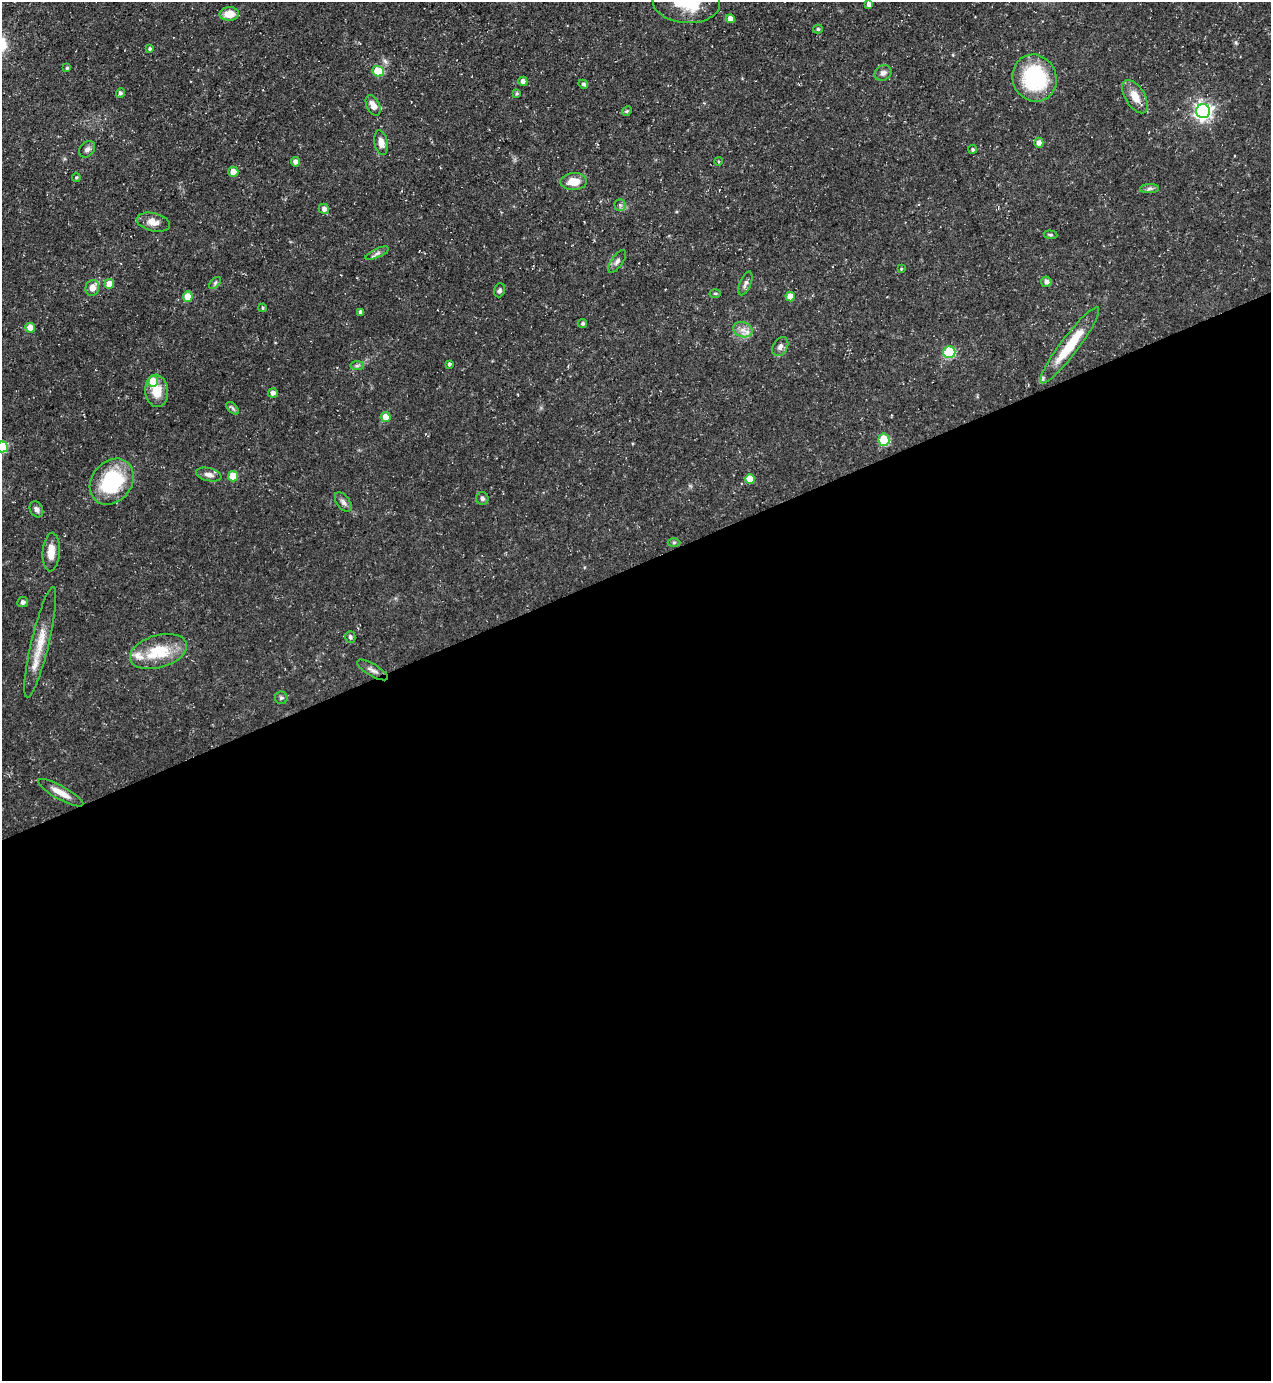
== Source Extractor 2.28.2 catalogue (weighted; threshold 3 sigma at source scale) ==
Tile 15 of 4 x 4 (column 3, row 4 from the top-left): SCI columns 2816-4084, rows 1-1379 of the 5500 x 5515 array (HDU 1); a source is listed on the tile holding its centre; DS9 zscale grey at full resolution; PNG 1273 x 1383 px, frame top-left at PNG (2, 2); each listed source drawn as its Kron ellipse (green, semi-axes under 4 px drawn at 4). Shown black and unused: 59% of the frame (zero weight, under 3 of 5 exposures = <1% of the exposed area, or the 3 px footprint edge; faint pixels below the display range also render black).
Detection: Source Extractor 2.28.2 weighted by HDU 2 'WHT'; one run over the whole footprint, this tile lists its part. Background 0.0362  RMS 0.004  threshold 0.018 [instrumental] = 3 sigma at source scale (4.5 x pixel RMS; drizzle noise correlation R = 1.50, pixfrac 1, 0.05/0.05 arcsec/px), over >= 5 px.
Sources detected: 81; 1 cosmic-ray / hot-pixel residue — neither listed nor drawn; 3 inside a brighter listed object's ellipse — not listed separately; the other 77 listed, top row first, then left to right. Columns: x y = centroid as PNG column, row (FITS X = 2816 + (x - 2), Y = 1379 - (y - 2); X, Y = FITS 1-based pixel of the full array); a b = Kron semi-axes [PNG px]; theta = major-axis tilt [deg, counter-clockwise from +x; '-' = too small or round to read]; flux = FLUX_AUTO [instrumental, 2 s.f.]
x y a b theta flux
686 2 34 21 -5 23
869 4 4 4 - 1.6
229 14 9 7 2 5.2
730 19 4 4 - 2.2
818 29 5 4 - 0.63
150 49 4 3 - 0.74
67 68 3 3 - 0.57
378 71 6 5 - 13
883 73 9 7 33 1.5
1034 78 24 22 -66 32
523 81 4 4 - 1.8
583 84 5 4 - 0.88
120 93 5 4 - 0.91
517 94 4 3 - 0.53
1135 97 19 9 -58 5.1
373 105 11 6 -62 3.1
627 111 5 4 - 0.6
1203 111 7 7 - 140
381 143 12 6 -80 2.9
1039 143 5 4 - 1.7
87 149 9 7 46 1.4
973 149 4 4 - 0.65
718 161 4 3 - 0.39
296 162 5 4 - 1.9
233 172 5 5 - 4.3
76 177 4 3 - 0.43
574 182 13 8 2 5.6
1149 189 9 4 1 1
620 205 5 5 - 0.74
324 209 5 5 - 1.6
153 222 17 9 -13 3.7
1051 235 7 4 -6 0.57
377 253 12 4 25 1.3
617 261 13 5 55 1.3
901 269 4 3 - 0.37
1046 282 5 5 - 1.5
215 283 7 4 46 0.7
745 283 12 5 67 1.5
109 284 5 4 - 4.6
92 288 8 6 76 3.1
499 290 7 5 69 0.9
715 293 5 3 - 0.46
790 296 5 4 - 3.9
188 297 5 5 - 6.3
263 308 4 3 - 0.52
360 312 4 3 - 1
583 323 4 4 - 0.73
30 328 5 5 - 4
743 330 10 7 -17 2.5
1070 345 47 9 53 15
780 347 10 7 60 1.6
949 352 6 6 - 23
449 364 4 4 - 0.88
357 366 7 4 1 0.78
153 381 5 5 - 7.8
157 391 16 11 -85 6.8
273 393 5 4 - 1.5
233 408 8 4 -46 0.89
386 417 5 5 - 4.2
884 440 6 5 - 19
2 447 5 5 - 23
209 474 13 6 -12 1.9
233 476 5 5 - 9.2
750 479 5 5 - 7
112 482 25 20 51 30
482 498 6 6 - 1.1
343 502 11 6 -53 1.4
36 509 8 6 -61 1.4
674 542 6 4 1 0.56
51 552 19 8 86 4.9
23 602 5 5 - 1.2
350 637 6 5 - 1
40 642 57 9 77 9.4
158 651 29 16 16 16
372 670 17 6 -30 1.8
281 698 6 6 - 0.83
61 793 25 6 -29 4.3
Isophote crosses this tile's border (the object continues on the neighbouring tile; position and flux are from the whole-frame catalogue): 2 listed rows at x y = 686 2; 2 447